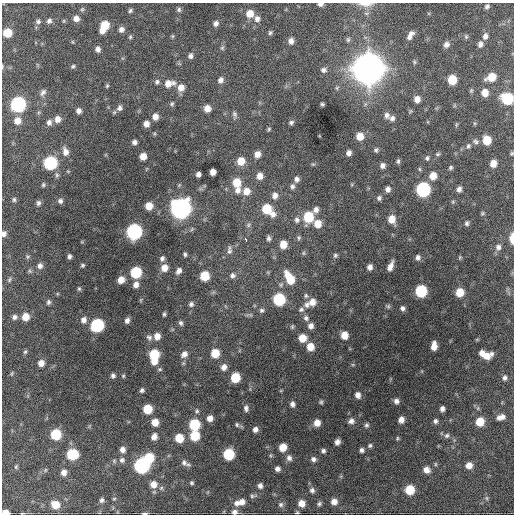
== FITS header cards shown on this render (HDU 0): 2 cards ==
NAXIS1  =                  512 / Axis length
NAXIS2  =                  512 / Axis length

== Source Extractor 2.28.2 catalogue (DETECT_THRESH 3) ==
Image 512 x 512 px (HDU 0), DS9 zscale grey, 1 PNG px = 1 image px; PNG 516 x 516 px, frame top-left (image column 1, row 512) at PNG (2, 3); no overlay
Background 1700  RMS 39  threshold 118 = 3 sigma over >= 5 px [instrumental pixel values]
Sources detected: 258; all 258 listed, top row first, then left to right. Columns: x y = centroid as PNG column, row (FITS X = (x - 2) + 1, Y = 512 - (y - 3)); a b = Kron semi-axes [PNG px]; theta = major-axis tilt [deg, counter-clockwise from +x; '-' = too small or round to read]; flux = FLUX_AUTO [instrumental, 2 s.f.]
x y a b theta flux
320 4 5 4 - 8.7e+03
365 4 20 6 -1 1.8e+04
487 6 6 5 - 6.7e+03
82 9 6 5 - 4.1e+03
179 9 6 6 - 5.8e+03
130 11 6 5 - 5.0e+03
250 14 8 7 - 3.3e+04
76 19 6 6 - 1.6e+04
257 19 9 7 87 1.3e+04
38 21 7 6 - 6.2e+03
49 21 6 6 - 7.8e+03
216 23 7 6 - 9.5e+03
104 26 10 6 66 6.7e+04
121 29 7 6 - 1.1e+04
7 33 6 6 - 5.7e+04
270 33 6 5 - 4.8e+03
410 35 11 5 59 1.4e+04
172 36 5 5 - 3.1e+03
485 36 8 7 - 1.2e+04
130 37 5 5 - 3.9e+03
466 37 6 5 - 4.3e+03
348 40 7 5 89 5.0e+03
291 41 7 6 - 1.4e+04
73 42 5 3 - 2.4e+03
446 44 7 6 - 1.2e+04
480 44 7 6 - 1.1e+04
222 48 7 5 63 5.0e+03
98 49 5 5 - 1.0e+04
190 56 7 5 76 8.4e+03
414 62 6 4 -49 3.8e+03
73 66 6 4 26 4.1e+03
2 67 5 3 - 2.3e+03
368 69 13 12 - 5.0e+06
323 70 8 7 - 8.9e+03
491 77 8 6 26 4.9e+04
220 80 8 6 62 1.2e+04
452 80 7 6 - 6.1e+04
157 82 7 6 - 6.5e+03
169 83 12 7 9 2.6e+04
107 86 5 4 - 3.4e+03
181 87 8 7 - 2.2e+04
471 91 6 5 - 3.9e+03
43 92 9 6 54 8.5e+03
485 93 7 6 - 2.7e+04
417 99 6 5 - 1.7e+04
507 99 8 7 - 1.7e+05
18 104 8 8 - 4.8e+05
172 104 7 5 50 4.7e+03
322 104 4 3 - 3.9e+03
119 108 8 7 - 1.0e+04
207 108 6 6 - 2.2e+04
79 111 5 5 - 1.1e+04
234 114 9 6 -65 7.2e+03
387 115 8 7 - 1.1e+04
155 117 6 6 - 1.6e+04
392 118 7 6 - 8.8e+03
58 119 7 7 - 1.7e+04
17 121 8 7 - 2.2e+04
49 122 7 6 - 1.0e+04
291 122 6 5 - 5.9e+03
146 124 5 5 - 1.5e+04
456 125 6 4 72 3.1e+03
269 129 6 4 61 3.7e+03
360 136 7 7 - 3.2e+04
487 140 7 7 - 5.2e+04
134 142 5 5 - 8.3e+03
475 142 9 6 -34 7.7e+03
468 146 7 6 - 6.0e+03
376 150 6 5 - 5.1e+03
65 152 11 8 -75 1.8e+04
349 153 5 5 - 1.1e+04
512 153 5 4 - 3.5e+03
257 154 6 6 - 1.8e+04
438 154 6 5 - 4.1e+03
143 156 6 5 - 2.5e+04
427 158 7 6 - 5.4e+03
241 161 7 7 - 3.7e+04
398 161 7 4 -82 4.9e+03
50 163 8 7 - 2.7e+05
493 163 7 6 - 2.5e+04
313 164 6 4 17 3.2e+03
382 166 6 5 - 9.6e+03
451 168 6 4 47 4.4e+03
419 169 6 4 -89 3.1e+03
213 172 6 5 - 1.8e+04
198 174 5 4 - 9.2e+03
57 175 7 6 - 5.6e+03
260 176 7 6 - 1.9e+04
433 176 7 6 - 3.0e+04
297 179 6 5 - 9.3e+03
236 182 8 8 - 4.7e+04
43 185 6 4 76 4.3e+03
292 186 7 5 84 7.5e+03
388 189 6 5 - 1.1e+04
423 189 8 7 - 4.1e+05
459 189 6 5 - 9.9e+03
237 190 8 7 - 1.4e+04
246 191 8 8 - 2.6e+04
275 195 8 7 - 1.3e+04
379 198 6 5 - 5.8e+03
14 200 6 5 - 5.1e+03
60 201 6 6 - 7.5e+03
453 202 6 3 -72 3.0e+03
38 203 7 6 - 7.2e+03
149 206 6 6 - 3.4e+04
181 208 9 9 - 1.7e+06
267 209 8 7 - 7.6e+04
316 209 8 6 54 1.1e+04
482 213 6 5 - 3.7e+03
273 214 8 7 - 1.3e+04
308 217 8 7 - 1.0e+05
392 219 7 7 - 3.1e+04
297 220 8 7 - 9.1e+03
466 223 6 5 - 5.8e+03
318 224 8 7 - 3.3e+04
248 225 7 5 38 5.3e+03
134 232 8 8 - 5.7e+05
4 234 7 5 76 1.1e+04
268 238 7 5 -87 5.9e+03
299 238 6 6 - 4.7e+03
512 238 9 4 90 3.0e+04
246 239 4 3 - 6.8e+03
283 244 7 6 - 3.2e+04
498 247 8 7 - 1.1e+04
229 250 12 6 -88 8.6e+03
303 253 6 4 90 3.5e+03
185 254 5 4 - 4.8e+03
335 255 6 5 - 4.9e+03
27 256 6 6 - 4.6e+03
70 256 5 4 - 6.6e+03
418 257 6 5 - 9.1e+03
460 257 6 4 78 3.2e+03
162 258 7 6 - 7.6e+03
82 265 4 4 - 4.2e+03
40 266 7 7 - 1.1e+04
390 266 9 4 66 1.7e+04
370 267 6 5 - 1.2e+04
164 268 8 7 - 2.6e+04
179 271 8 6 60 1.2e+04
136 272 7 7 - 1.5e+05
232 275 7 7 - 9.6e+03
204 276 7 6 - 7.3e+04
289 278 13 7 -61 6.4e+04
9 280 7 5 71 4.6e+03
121 280 6 6 - 2.4e+04
136 284 7 6 - 1.5e+04
79 289 5 5 - 4.0e+03
421 291 7 7 - 1.8e+05
460 292 7 6 - 4.6e+04
306 296 7 5 -76 5.7e+03
279 299 7 7 - 1.9e+05
141 300 6 4 -72 3.0e+03
48 302 7 5 76 6.0e+03
312 302 9 8 - 2.3e+04
191 304 7 7 - 8.0e+03
307 305 9 7 -63 1.1e+04
388 306 6 6 - 4.7e+03
402 308 6 5 - 7.4e+03
262 310 6 5 - 5.5e+03
301 310 7 6 - 6.4e+03
164 314 6 3 83 4.6e+03
14 317 7 6 - 8.6e+03
25 317 7 7 - 3.2e+04
306 318 8 7 - 8.7e+03
83 320 8 7 - 1.3e+04
127 320 6 5 - 9.6e+03
181 323 7 6 - 6.4e+03
97 325 8 7 - 2.8e+05
311 326 7 6 - 1.3e+04
292 327 6 4 -71 3.8e+03
344 335 7 6 - 3.2e+04
157 336 7 7 - 2.0e+04
149 337 8 7 - 8.1e+03
302 338 7 7 - 3.7e+04
434 346 8 5 83 2.3e+04
310 347 7 7 - 3.4e+04
25 352 6 4 72 4.3e+03
215 353 7 6 - 5.0e+04
482 353 6 4 86 1.4e+04
184 354 9 7 45 1.4e+04
154 355 12 7 90 1.2e+05
486 356 10 6 15 3.0e+04
41 363 7 6 - 1.8e+04
183 363 6 4 -72 3.9e+03
224 367 8 7 - 1.4e+04
12 373 6 4 59 3.2e+03
113 376 5 5 - 6.6e+03
123 376 5 4 - 3.2e+03
235 377 7 6 - 8.2e+04
505 378 6 4 83 7.0e+03
142 390 5 4 - 5.7e+03
358 395 7 6 - 1.4e+04
396 401 6 6 - 1.0e+04
321 402 5 5 - 4.3e+03
292 404 6 5 - 9.3e+03
246 408 8 5 -88 8.3e+03
147 409 6 6 - 6.8e+04
442 409 5 4 - 9.4e+03
197 411 7 6 - 6.0e+03
501 417 9 6 15 1.5e+04
210 418 6 6 - 1.8e+04
401 420 6 5 - 1.7e+04
351 421 7 6 - 1.2e+04
435 421 6 6 - 7.2e+03
155 422 7 6 - 2.9e+04
480 422 7 6 - 5.1e+04
317 423 6 6 - 2.3e+04
194 424 7 7 - 1.3e+05
237 425 6 5 - 4.6e+03
366 425 7 6 - 5.8e+03
255 429 6 6 - 1.1e+04
56 434 7 7 - 1.1e+05
195 436 7 7 - 8.4e+04
447 436 7 6 - 7.2e+03
154 437 7 6 - 1.5e+04
179 438 7 7 - 5.1e+04
397 438 6 4 72 3.2e+03
337 442 5 5 - 1.1e+04
370 445 5 5 - 4.8e+03
283 447 6 6 - 3.7e+04
122 449 6 6 - 1.3e+04
362 450 5 5 - 7.4e+03
323 451 4 4 - 6.3e+03
72 454 7 7 - 1.4e+05
229 454 7 7 - 1.4e+05
149 458 7 7 - 8.3e+04
289 458 8 7 - 1.1e+04
313 459 6 5 - 8.8e+03
122 460 7 7 - 8.8e+03
184 462 10 7 -59 1.1e+04
435 464 6 4 -90 3.4e+03
142 465 8 8 - 5.3e+05
469 465 7 6 - 2.3e+04
16 467 6 5 - 3.9e+03
277 469 5 5 - 9.6e+03
426 470 7 6 - 1.8e+04
64 472 6 6 - 1.5e+04
192 483 5 4 - 4.2e+03
153 484 8 8 - 2.1e+04
260 486 7 6 - 9.7e+03
312 490 7 6 - 8.2e+03
410 490 7 7 - 7.3e+04
253 496 12 5 8 7.9e+03
487 498 6 4 -89 4.6e+03
114 499 4 4 - 2.5e+03
101 500 6 5 - 6.5e+03
334 501 6 6 - 1.8e+04
242 502 8 8 - 1.9e+04
236 503 8 7 - 1.3e+04
301 503 6 6 - 2.3e+04
281 504 7 7 - 7.4e+03
319 504 6 5 - 5.1e+03
55 505 8 7 - 4.2e+04
235 512 8 6 11 1.1e+04
297 512 5 4 - 3.4e+03
5 513 6 4 2 2.9e+04
22 513 6 2 5 2.2e+03
144 513 5 2 - 5.0e+03
At the frame edge (FLAGS 8, measured only in part): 11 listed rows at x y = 320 4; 365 4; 2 67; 507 99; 512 153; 4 234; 512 238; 235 512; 5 513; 22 513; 144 513